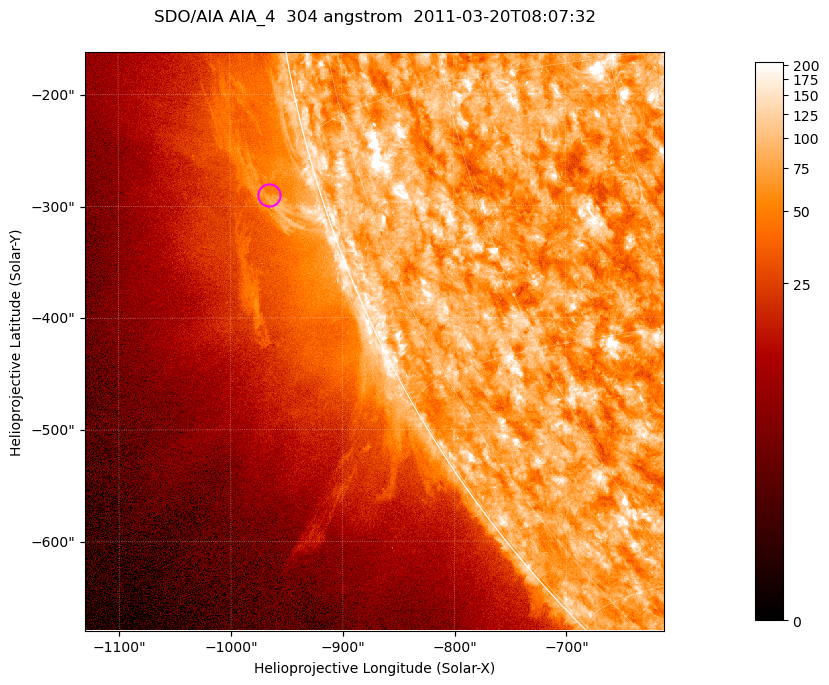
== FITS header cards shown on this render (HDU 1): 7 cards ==
TELESCOP= 'SDO/AIA '           / For AIA: SDO/AIA
INSTRUME= 'AIA_4   '           / For AIA: AIA_ATA1, AIA_ATA2, AIA_ATA3 or AIA_AT
WAVELNTH=                  304 / [angstrom] Wavelength
WAVEUNIT= 'angstrom'           / Wavelength unit: angstrom
DATE-OBS= '2011-03-20T08:07:32.123' / [ISO] Date when observation started; ISO 8
CTYPE1  = 'HPLN-TAN'           / CTYPE1; Typically HPLN
CTYPE2  = 'HPLT-TAN'           / CTYPE2; Typically HPLT

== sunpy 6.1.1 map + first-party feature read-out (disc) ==
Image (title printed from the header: SDO/AIA AIA_4  304 angstrom  2011-03-20T08:07:32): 863 x 863 px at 0.6 arcsec/px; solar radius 964 arcsec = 1605 px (partial field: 4.2% of the solar disc is inside the frame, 46% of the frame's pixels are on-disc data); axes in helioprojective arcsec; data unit not stated in the header (colour bar unlabelled)
Orientation: roll -0.132 deg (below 1 deg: not rotated)
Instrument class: DISC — disc imager (sunpy class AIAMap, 304 A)
Bright regions (active regions / flare kernels): reference = the on-disc median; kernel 7 px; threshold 5 sigma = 123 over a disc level ~74.9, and >= 1.15x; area >= 744 px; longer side >= 10 px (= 6 arcsec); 0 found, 0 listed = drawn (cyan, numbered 1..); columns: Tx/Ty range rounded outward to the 2 arcsec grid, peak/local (2 s.f.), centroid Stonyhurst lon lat
Off-limb structures (1.02-1.3 R_sun): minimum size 372 px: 3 found; the strongest spans PA ~100..110 deg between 1.02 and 1.08 R_sun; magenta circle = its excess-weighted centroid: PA ~105 deg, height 1.05 R_sun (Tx ~-966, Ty ~-290 arcsec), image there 1.6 x the reference